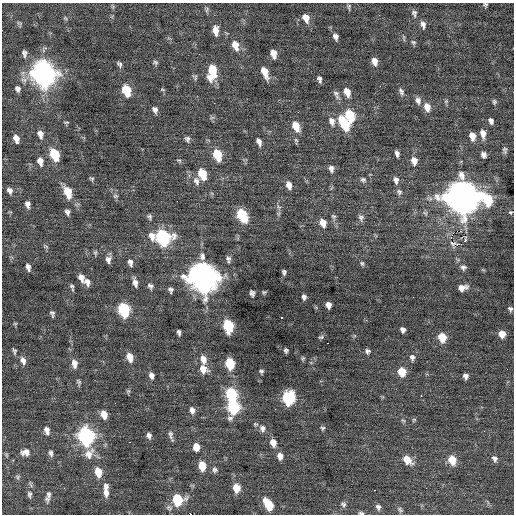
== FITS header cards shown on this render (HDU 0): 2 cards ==
NAXIS1  =                  512 / Axis length
NAXIS2  =                  512 / Axis length

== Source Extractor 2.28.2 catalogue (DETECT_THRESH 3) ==
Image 512 x 512 px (HDU 0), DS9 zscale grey, 1 PNG px = 1 image px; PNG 516 x 516 px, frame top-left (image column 1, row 512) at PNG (2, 3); no overlay
Background 0.00565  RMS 0.84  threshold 2.51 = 3 sigma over >= 5 px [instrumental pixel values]
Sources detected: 180; all 180 listed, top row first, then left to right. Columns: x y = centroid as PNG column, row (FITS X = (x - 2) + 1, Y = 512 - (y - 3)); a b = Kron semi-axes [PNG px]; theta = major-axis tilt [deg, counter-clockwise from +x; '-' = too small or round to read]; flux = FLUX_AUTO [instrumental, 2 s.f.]
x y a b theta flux
485 5 5 4 - 90
349 7 8 4 86 92
207 9 8 5 72 110
414 13 9 6 -78 160
65 18 6 4 -45 79
306 18 10 7 -69 480
19 24 8 6 -58 110
423 25 9 5 -75 220
215 31 10 6 -83 510
335 36 7 5 -73 220
413 42 6 5 - 100
235 45 11 7 -70 670
45 48 6 4 52 160
24 53 9 6 -84 190
273 54 8 5 -73 570
374 61 8 6 -74 380
155 62 6 5 - 100
119 64 7 5 -55 130
212 72 15 8 83 1700
265 72 13 6 -68 640
43 74 12 10 -66 38000
195 77 8 6 -58 110
319 79 7 4 -71 170
380 86 3 2 - 65
17 89 7 6 - 190
162 89 7 4 -18 67
126 90 9 6 -71 2000
347 92 10 7 -72 550
401 92 11 6 -66 180
336 95 13 6 -64 210
418 100 10 7 -77 240
446 101 6 5 - 88
494 102 7 6 - 110
214 103 2 2 - 250
427 107 10 7 -75 540
155 110 8 6 -70 210
350 115 10 7 -72 2100
212 117 7 4 1 100
332 121 12 8 -71 340
491 121 7 5 -70 180
66 122 8 3 1 67
344 124 14 7 -59 2300
296 126 11 7 -67 810
40 134 9 7 -72 330
483 134 11 7 -81 380
472 136 8 6 -77 530
16 139 7 5 -69 430
187 139 8 6 -74 160
259 142 9 5 -69 280
505 150 8 5 -84 130
397 153 6 4 -75 190
55 155 10 6 -67 2200
217 155 10 6 -72 2000
483 155 6 5 - 210
179 160 6 4 -7 87
40 161 9 6 -74 360
414 161 9 7 -82 420
331 169 8 6 -76 220
202 174 9 6 -71 1500
92 179 7 5 -53 97
363 180 8 7 - 160
396 180 9 7 -79 260
196 181 12 8 -71 290
289 185 10 6 -72 340
10 190 8 6 -63 230
68 192 12 7 -69 1200
399 192 9 7 -41 160
115 196 7 5 1 110
462 197 13 12 - 94000
488 200 15 9 -48 2100
177 201 2 2 - 330
27 204 8 5 -77 240
279 207 7 4 -34 95
67 212 7 5 -75 180
510 212 5 5 - 71
242 215 10 6 -65 3200
333 216 7 6 - 110
149 217 7 5 -58 120
361 218 9 8 - 200
323 223 9 6 -73 530
460 231 2 2 - 3100
152 236 12 10 -65 470
163 237 10 9 - 7900
451 237 3 2 - 2400
465 240 4 3 - 340
456 244 8 4 -10 350
461 244 2 2 - 270
46 246 7 4 -30 91
95 253 7 5 89 100
202 256 10 8 -89 260
108 259 8 6 87 240
228 259 7 6 - 160
130 262 9 6 -75 210
362 263 6 5 - 100
28 267 7 5 -73 240
463 267 7 7 - 160
284 272 5 4 - 120
203 277 13 11 -59 73000
81 278 10 6 -68 380
87 282 9 7 -68 280
135 282 10 5 -76 280
150 286 7 6 - 160
72 287 7 3 -72 110
462 288 9 6 16 380
170 290 6 5 - 140
264 292 5 4 - 76
252 293 6 4 -70 160
304 297 6 4 -80 160
328 305 6 5 - 320
510 309 6 5 - 120
124 310 9 7 -74 5000
52 314 7 4 -76 130
282 318 3 2 - 380
15 324 6 4 0 66
228 326 9 6 -79 3400
403 330 5 5 - 200
179 332 6 4 -82 140
502 334 6 6 - 560
321 337 7 4 10 94
442 337 8 6 -72 1100
327 343 3 2 - 350
286 350 5 4 - 110
14 351 9 5 -79 120
367 351 6 5 - 140
130 357 9 6 -73 620
412 357 8 7 - 180
303 358 7 4 82 77
203 359 10 7 -72 420
23 361 10 6 -69 270
230 363 8 6 -78 2200
74 364 11 7 -81 350
203 369 11 9 -56 560
261 371 4 4 - 100
402 372 8 7 - 990
151 375 8 6 -75 240
465 376 5 5 - 210
79 382 8 5 -63 110
128 391 7 5 44 84
231 394 9 7 -73 3800
421 395 3 2 - 170
288 398 9 7 88 5300
115 403 2 2 - 78
233 407 10 7 89 5400
192 410 8 7 - 260
104 414 8 6 -72 600
414 420 6 5 - 73
255 424 8 5 -25 99
262 428 9 8 - 240
323 428 6 5 - 95
47 430 9 6 -77 330
484 431 2 2 - 42
171 434 12 5 -81 180
149 435 6 4 -80 170
86 436 10 8 -76 12000
130 442 2 2 - 780
273 443 9 7 -75 420
196 447 7 6 - 690
25 452 11 8 0 380
51 453 9 6 -77 170
89 454 17 11 55 580
280 456 8 6 -71 430
494 458 8 6 -62 200
407 460 11 8 -46 740
452 460 9 7 -71 1000
202 466 8 6 -81 930
215 470 7 6 - 160
98 472 9 6 -77 1000
18 477 7 6 - 110
236 488 8 7 - 830
106 490 18 6 -89 500
375 490 3 2 - 73
29 494 9 6 -89 170
49 494 11 7 82 250
177 500 9 8 - 2700
343 504 8 7 - 150
268 505 11 7 -59 1500
378 507 8 6 -66 190
400 510 8 6 -58 130
361 513 8 4 -11 120
191 514 2 2 - 180
At the frame edge (FLAGS 8, measured only in part): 3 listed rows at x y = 485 5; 361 513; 191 514